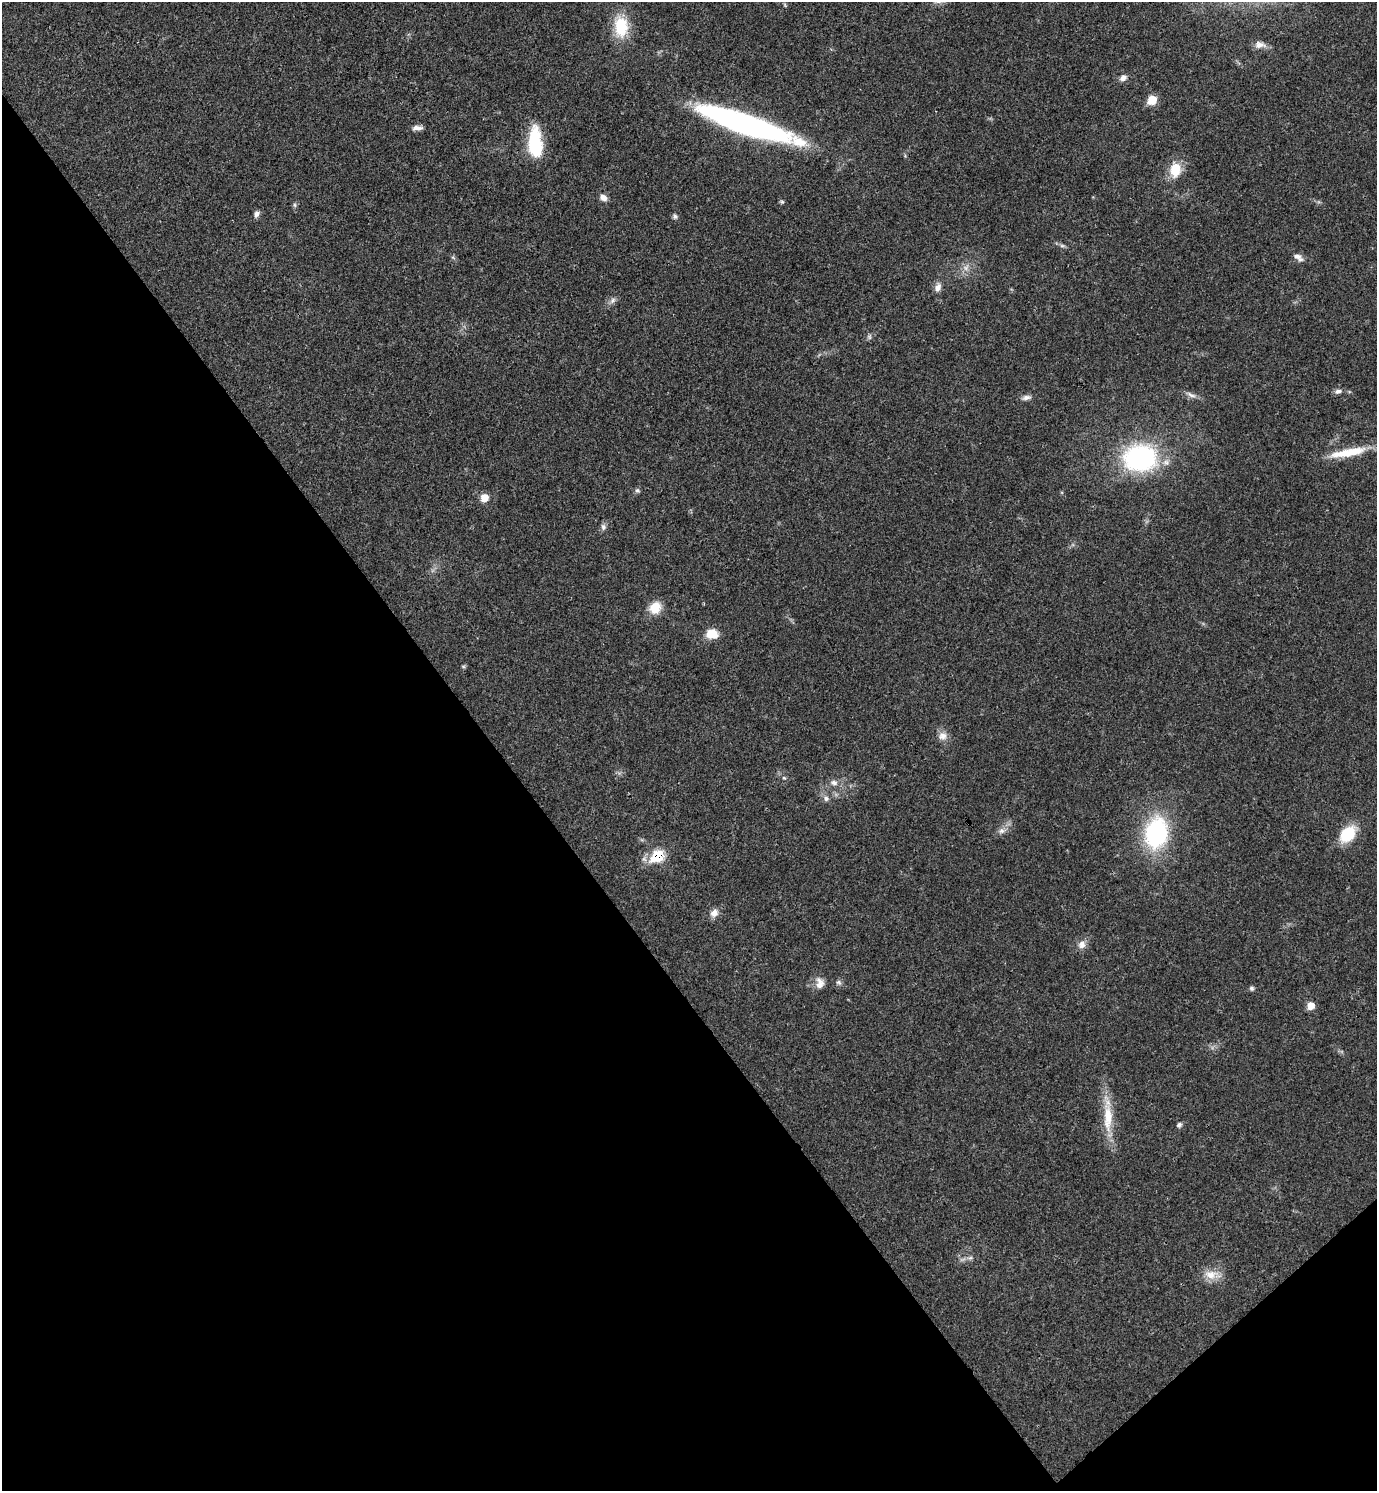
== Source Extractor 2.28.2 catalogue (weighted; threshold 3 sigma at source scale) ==
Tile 14 of 4 x 4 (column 2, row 4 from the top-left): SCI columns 1675-3049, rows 2-1490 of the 5958 x 5961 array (HDU 1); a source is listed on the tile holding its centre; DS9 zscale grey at full resolution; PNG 1379 x 1493 px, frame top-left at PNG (2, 2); no overlay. Shown black and unused: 38% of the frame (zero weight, under 3 of 4 exposures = <1% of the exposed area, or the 3 px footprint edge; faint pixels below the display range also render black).
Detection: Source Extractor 2.28.2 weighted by HDU 2 'WHT'; one run over the whole footprint, this tile lists its part. Background 0.0204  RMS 0.0022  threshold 0.00997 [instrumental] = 3 sigma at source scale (4.5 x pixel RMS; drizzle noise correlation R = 1.50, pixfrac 1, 0.05/0.05 arcsec/px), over >= 5 px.
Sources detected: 52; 2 inside a brighter listed object's ellipse — not listed separately; the other 50 listed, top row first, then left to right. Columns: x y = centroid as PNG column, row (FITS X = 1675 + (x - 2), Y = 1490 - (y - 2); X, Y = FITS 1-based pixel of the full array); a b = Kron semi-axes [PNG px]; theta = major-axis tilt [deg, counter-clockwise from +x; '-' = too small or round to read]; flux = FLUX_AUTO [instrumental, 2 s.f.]
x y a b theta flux
785 5 6 4 -72 0.32
621 26 29 18 -85 8.2
1260 45 15 9 -5 1.5
1123 78 10 7 34 1.2
1152 100 7 6 - 5.9
745 124 93 18 -19 67
417 128 13 6 -1 1.2
535 143 29 13 -87 14
1175 170 17 13 84 5.3
603 198 10 7 -33 1.1
782 202 6 5 - 0.35
295 205 6 5 - 0.43
256 214 9 7 66 0.84
675 216 7 6 - 0.53
1062 246 9 4 -8 0.5
453 257 6 4 -3 0.33
1298 257 14 7 -34 1.3
966 267 11 8 57 1.5
938 287 11 8 69 1.3
613 300 10 7 57 0.91
869 337 8 6 -89 0.51
1338 391 10 6 14 0.86
1191 395 14 6 -24 1.1
1026 397 13 6 10 0.99
1348 452 50 9 11 6.9
1140 458 28 23 3 40
637 490 7 6 - 0.48
484 498 9 8 - 2.5
603 527 9 7 -76 0.77
655 608 15 12 48 3.9
712 634 13 10 -4 3.8
463 667 6 4 -1 0.31
942 736 13 11 15 1.8
784 778 5 5 - 0.32
834 783 11 8 -12 1.3
826 798 9 7 -45 0.96
1002 831 12 7 8 1.2
1156 833 29 21 81 30
1348 834 17 12 45 9
658 856 11 8 42 10
714 913 11 9 50 1.5
1082 944 12 10 59 1.6
839 982 8 6 -36 0.62
820 983 15 11 -86 2
1252 988 6 6 - 0.51
1311 1006 7 7 - 2.4
1108 1117 50 12 -88 7.3
1179 1125 7 6 - 0.59
970 1258 8 5 15 0.66
1212 1275 27 12 -6 3.2
Overlapping masked pixels (flux is a lower limit): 2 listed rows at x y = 535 143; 658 856